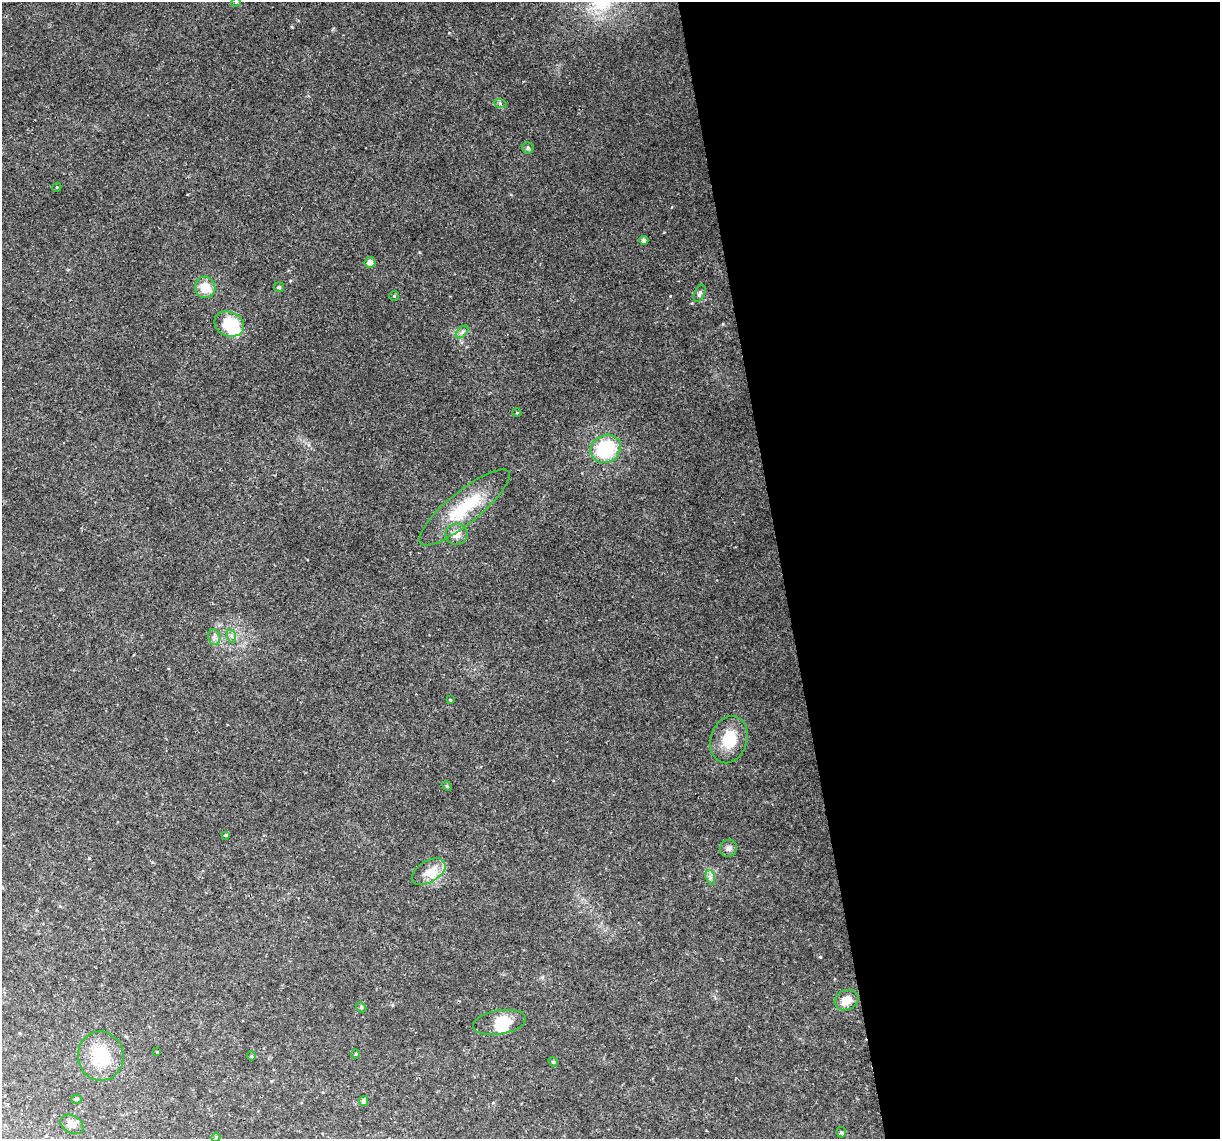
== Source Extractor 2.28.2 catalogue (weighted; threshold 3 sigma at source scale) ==
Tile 8 of 4 x 4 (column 4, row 2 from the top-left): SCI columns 3655-4872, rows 2346-3482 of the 4872 x 4645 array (HDU 1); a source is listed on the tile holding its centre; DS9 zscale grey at full resolution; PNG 1222 x 1141 px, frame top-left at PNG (2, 2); each listed source drawn as its Kron ellipse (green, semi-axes under 4 px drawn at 4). Shown black and unused: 36% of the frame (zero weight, under 2 of 3 exposures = <1% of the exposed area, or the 3 px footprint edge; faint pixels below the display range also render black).
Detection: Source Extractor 2.28.2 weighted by HDU 2 'WHT'; one run over the whole footprint, this tile lists its part. Background 0.0408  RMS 0.0036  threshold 0.0161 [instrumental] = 3 sigma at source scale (4.5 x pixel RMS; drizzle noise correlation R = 1.50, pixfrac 1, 0.0396/0.0396 arcsec/px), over >= 5 px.
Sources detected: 40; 2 inside a brighter object's white glare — neither listed nor drawn; the other 38 listed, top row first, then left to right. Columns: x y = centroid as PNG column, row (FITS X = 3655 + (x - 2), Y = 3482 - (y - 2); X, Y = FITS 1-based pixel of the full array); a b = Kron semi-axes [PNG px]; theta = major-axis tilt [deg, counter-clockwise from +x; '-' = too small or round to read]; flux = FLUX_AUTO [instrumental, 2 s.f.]
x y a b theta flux
236 2 5 4 - 0.37
500 103 6 4 -20 0.57
528 148 5 5 - 0.62
57 187 5 3 - 0.33
644 240 4 4 - 1.3
370 262 5 5 - 2
205 287 11 10 - 6.6
279 287 5 5 - 0.53
700 293 9 5 66 1
394 296 5 5 - 0.42
229 324 15 12 -22 14
462 332 7 4 45 0.91
517 413 4 3 - 0.27
606 449 15 13 29 22
464 507 57 16 39 19
456 534 11 10 - 2.9
231 636 7 4 -71 0.82
214 637 8 6 -79 1.2
450 700 3 3 - 0.39
729 740 24 18 74 10
447 786 5 4 - 0.42
226 835 4 3 - 1.7
728 848 9 8 - 1.4
429 872 19 10 32 4.7
710 877 7 4 -73 1
847 1000 12 10 23 4.5
361 1007 6 4 -46 0.48
499 1022 27 12 10 8.4
157 1052 3 3 - 0.39
355 1054 4 3 - 0.28
101 1056 24 23 - 16
251 1056 4 4 - 0.4
553 1062 5 4 - 0.48
77 1099 5 4 - 0.49
364 1101 5 4 - 1.1
72 1124 12 8 -30 2.4
841 1132 5 5 - 0.56
216 1137 4 3 - 0.32
Isophote crosses this tile's border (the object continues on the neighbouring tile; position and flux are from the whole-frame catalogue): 1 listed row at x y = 236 2
Unlisted compact peaks at least as high as the median listed source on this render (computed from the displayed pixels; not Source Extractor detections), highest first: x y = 820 957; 670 296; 89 858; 449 33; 692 303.